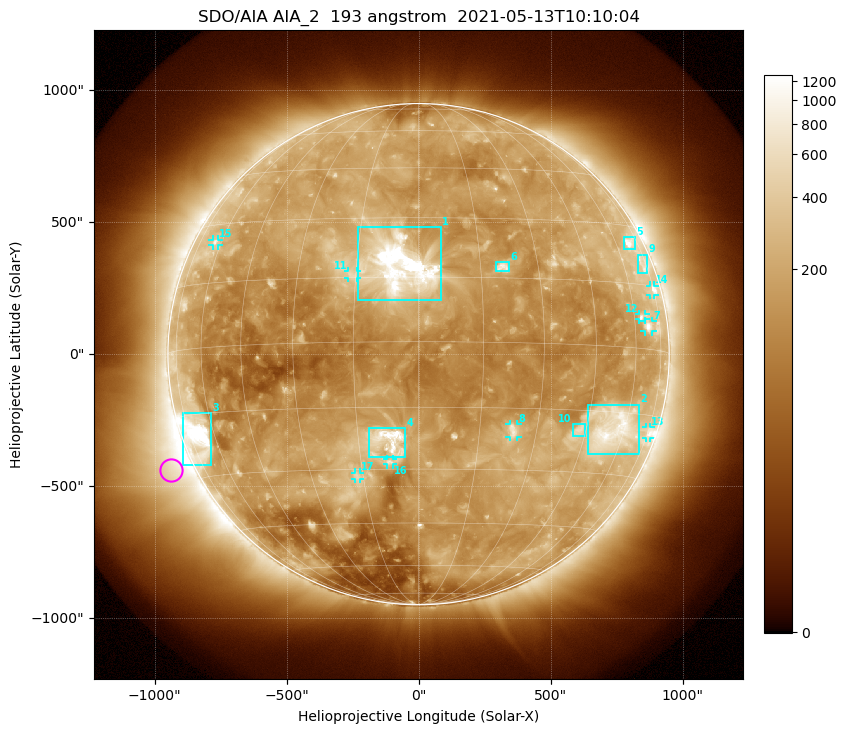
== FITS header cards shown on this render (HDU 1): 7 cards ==
TELESCOP= 'SDO/AIA '           / For AIA: SDO/AIA
INSTRUME= 'AIA_2   '           / For AIA: AIA_ATA1, AIA_ATA2, AIA_ATA3 or AIA_AT
WAVELNTH=                  193 / [angstrom] Wavelength
WAVEUNIT= 'angstrom'           / Wavelength unit: angstrom
DATE-OBS= '2021-05-13T10:10:04.843' / [ISO] Date when observation started; ISO 8
CTYPE1  = 'HPLN-TAN'           / CTYPE1: HPLN
CTYPE2  = 'HPLT-TAN'           / CTYPE2: HPLT

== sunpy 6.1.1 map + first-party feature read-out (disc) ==
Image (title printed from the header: SDO/AIA AIA_2  193 angstrom  2021-05-13T10:10:04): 1024 x 1024 px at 2.4 arcsec/px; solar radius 950 arcsec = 396 px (full disc in frame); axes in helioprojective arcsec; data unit not stated in the header (colour bar unlabelled)
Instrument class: DISC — disc imager (sunpy class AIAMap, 193 A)
Bright regions (active regions / flare kernels): reference = the median radial profile (limb darkening/brightening removed); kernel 9 px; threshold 5 sigma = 310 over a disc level ~143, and >= 1.15x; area >= 12 px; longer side >= 9 px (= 22 arcsec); searched inside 0.97 R_sun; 17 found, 17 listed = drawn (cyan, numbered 1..; 9 of them under ~33 arcsec drawn as corner ticks so the feature stays visible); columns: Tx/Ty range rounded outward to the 5 arcsec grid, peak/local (2 s.f.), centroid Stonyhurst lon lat
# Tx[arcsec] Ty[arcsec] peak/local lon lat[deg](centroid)
1 -230..90 205..480 17 -4 +17
2 640..835 -380..-190 7.6 +54 -19
3 -895..-785 -420..-220 13 -69 -20
4 -190..-50 -390..-280 10 -7 -23
5 775..820 395..445 5.9 +68 +25
6 295..345 315..350 5.4 +21 +18
7 855..885 85..125 4.9 +67 +5
8 345..375 -315..-265 4.7 +24 -20
9 830..870 305..380 3.1 +72 +20
10 580..630 -310..-265 3.9 +43 -20
11 -270..-230 285..315 3.4 -16 +16
12 835..860 130..150 3.5 +64 +7
13 860..880 -320..-275 3.4 +75 -19
14 875..895 225..260 3.8 +73 +14
15 -780..-755 410..435 3.1 -63 +25
16 -120..-95 -420..-395 3.6 -7 -28
17 -240..-220 -475..-445 3.4 -17 -32
Off-limb structures (1.02-1.3 R_sun): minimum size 162 px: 6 found; the strongest spans PA ~90..145 deg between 1.02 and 1.3 R_sun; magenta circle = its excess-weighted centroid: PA ~115 deg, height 1.09 R_sun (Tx ~-940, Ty ~-440 arcsec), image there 4.6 x the reference